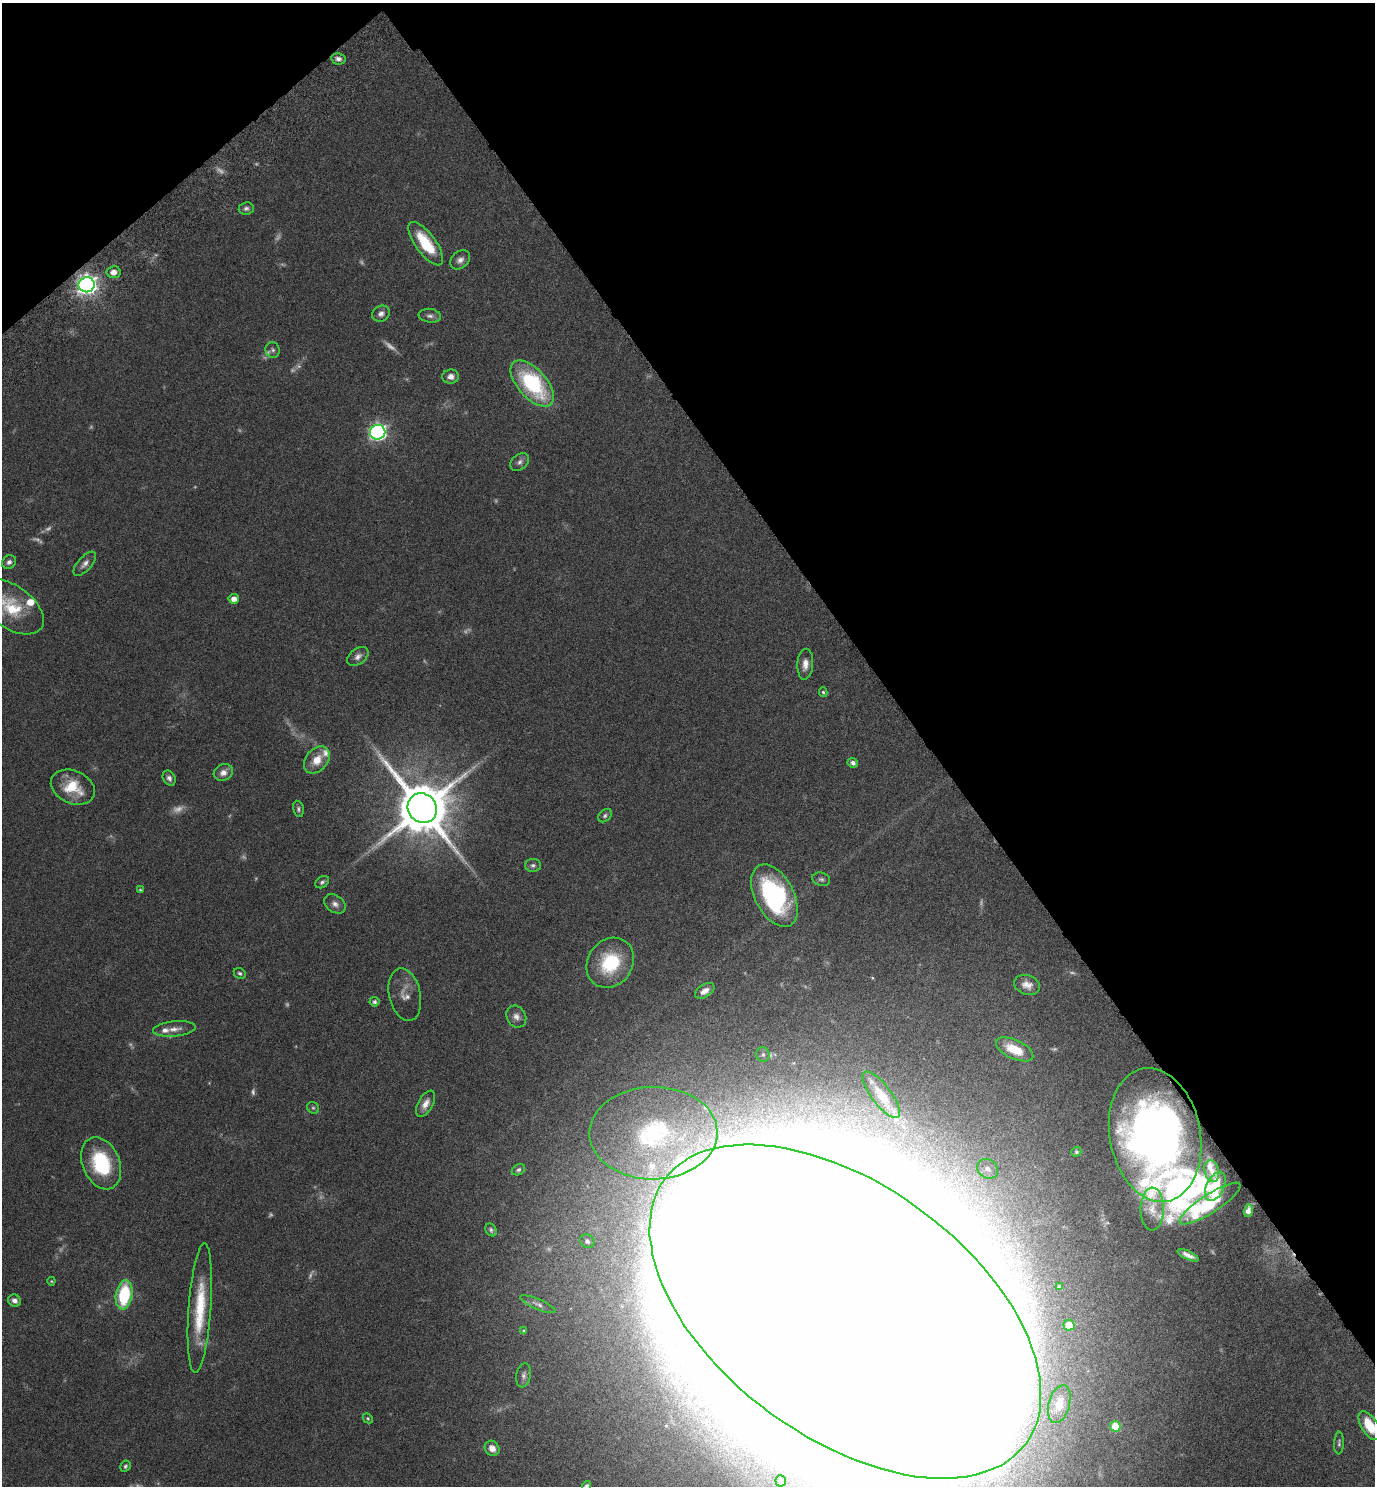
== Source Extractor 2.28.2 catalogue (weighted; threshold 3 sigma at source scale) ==
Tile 3 of 4 x 4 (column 3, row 1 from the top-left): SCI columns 2938-4310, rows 4503-5986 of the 6015 x 6033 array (HDU 1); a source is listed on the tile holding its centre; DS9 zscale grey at full resolution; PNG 1377 x 1488 px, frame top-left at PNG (2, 3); each listed source drawn as its Kron ellipse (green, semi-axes under 4 px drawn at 4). Shown black and unused: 36% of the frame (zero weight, under 6 of 11 exposures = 3% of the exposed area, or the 3 px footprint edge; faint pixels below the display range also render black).
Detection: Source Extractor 2.28.2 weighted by HDU 2 'WHT'; one run over the whole footprint, this tile lists its part. Background 0.0415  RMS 0.0035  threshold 0.0142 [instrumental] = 3 sigma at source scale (4.09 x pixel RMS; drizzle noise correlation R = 1.36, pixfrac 0.8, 0.05/0.05 arcsec/px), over >= 5 px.
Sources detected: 118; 26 too faint to see at this stretch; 4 inside a brighter object's white glare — neither listed nor drawn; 8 inside a brighter listed object's ellipse — not listed separately; the other 80 listed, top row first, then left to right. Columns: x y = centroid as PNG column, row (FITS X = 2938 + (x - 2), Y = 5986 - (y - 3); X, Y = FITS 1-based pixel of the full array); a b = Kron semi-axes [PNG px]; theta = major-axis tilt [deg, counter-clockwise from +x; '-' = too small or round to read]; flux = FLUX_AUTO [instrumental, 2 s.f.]
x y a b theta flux
338 59 7 5 -10 1.2
246 208 7 6 - 0.9
426 244 26 10 -54 13
460 260 11 8 40 1.6
113 272 7 6 - 2.1
87 285 8 7 - 210
381 314 9 7 29 1.5
430 316 11 7 -7 1.2
273 350 8 7 - 0.86
451 376 8 7 - 1.9
532 384 28 14 -48 33
378 432 8 7 - 110
520 462 10 7 40 1.3
9 562 7 6 - 1.2
85 564 15 7 48 1.6
234 599 5 5 - 2.3
10 606 38 21 -35 15
358 656 12 7 38 1.6
805 664 15 8 86 2.5
823 692 5 4 - 0.51
317 760 15 11 49 4.9
853 763 5 4 - 1.2
223 772 10 8 27 2.2
169 778 8 6 -60 1.1
73 787 23 16 -24 9.3
422 808 15 14 - 2400
298 809 8 5 -78 0.75
605 816 8 5 41 0.72
533 865 8 6 0 0.91
821 879 9 6 -16 0.89
322 882 7 5 36 0.81
140 890 4 4 - 0.39
774 896 34 19 -62 47
335 904 12 8 -35 1.7
610 963 26 22 54 20
240 973 6 5 - 0.59
1027 985 13 9 -19 2.6
705 991 11 6 32 2.2
405 995 27 15 -77 4.1
374 1002 5 4 - 0.84
516 1017 11 9 -59 1.9
174 1029 21 7 5 2.7
1015 1049 20 9 -25 8.6
763 1055 7 6 - 0.82
881 1095 28 10 -53 4.2
426 1104 14 7 61 2.4
313 1108 6 5 - 0.62
653 1133 64 46 1 54
1155 1135 67 45 -79 140
1076 1152 5 4 - 0.46
101 1163 27 18 -67 21
988 1169 11 9 -36 2.3
518 1170 7 5 27 0.78
1212 1171 11 7 -77 1.6
1215 1186 15 9 64 6.2
1210 1204 35 9 33 10
1152 1209 21 11 89 3.5
1248 1211 6 4 74 1.3
491 1230 7 5 -56 0.69
587 1241 7 6 - 1.5
1188 1255 11 4 -25 1.6
51 1281 4 4 - 0.28
1060 1287 4 3 - 0.84
124 1295 15 8 81 21
14 1301 7 5 -28 1.5
538 1304 19 5 -24 1.3
200 1308 65 11 86 17
845 1311 224 126 -36 15000
1069 1325 5 5 - 6.7
524 1331 4 4 - 0.42
524 1375 12 7 80 1.2
1059 1404 19 10 74 3.4
368 1418 5 4 - 0.41
1115 1426 5 5 - 9.8
1370 1426 16 8 -58 8.4
1339 1443 11 5 87 0.72
492 1448 8 7 - 2.3
125 1466 6 5 - 0.65
781 1481 5 5 - 0.72
587 1485 5 4 - 0.48
Overlapping masked pixels (flux is a lower limit): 3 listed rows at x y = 87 285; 1155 1135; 845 1311
Isophote crosses this tile's border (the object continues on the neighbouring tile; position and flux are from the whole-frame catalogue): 4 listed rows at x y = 10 606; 845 1311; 1370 1426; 587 1485